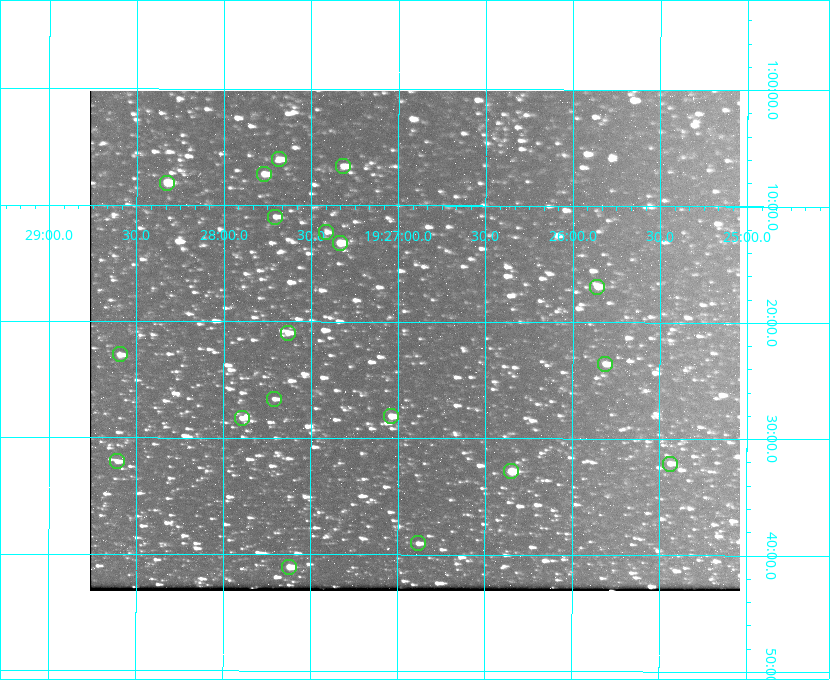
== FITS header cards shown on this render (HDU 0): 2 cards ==
NAXIS1  =                  650 / Width of table row in bytes
NAXIS2  =                  500 / Number of rows in table

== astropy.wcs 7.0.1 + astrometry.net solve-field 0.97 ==
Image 650 x 500 px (HDU 0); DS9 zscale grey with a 90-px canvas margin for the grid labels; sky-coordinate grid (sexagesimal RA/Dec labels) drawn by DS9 from the SOLVED WCS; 19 Tycho-2 reference stars matched to detected sources circled (green)
Header WCS: none
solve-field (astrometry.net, Tycho-2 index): SOLVED blind (the file carries no WCS)
Solved WCS: RA---TAN-SIP/DEC--TAN-SIP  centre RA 19:26:54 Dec +01:22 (291.73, +1.36 deg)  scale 5.16 arcsec/px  FOV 55.9' x 43.0'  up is +180 deg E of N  parity flipped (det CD > 0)
(file carries no celestial WCS; the grid is the blind solution)
Tycho-2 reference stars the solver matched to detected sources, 19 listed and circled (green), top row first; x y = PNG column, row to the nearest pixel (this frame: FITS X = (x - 90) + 1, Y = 500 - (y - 91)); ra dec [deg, ICRS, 3 dp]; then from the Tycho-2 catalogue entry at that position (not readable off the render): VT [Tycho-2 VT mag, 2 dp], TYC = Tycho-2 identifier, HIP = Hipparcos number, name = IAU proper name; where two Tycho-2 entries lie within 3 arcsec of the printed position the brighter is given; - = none
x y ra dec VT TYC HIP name
279 159 291.921 +1.101 10.89 465-1942-1 - -
343 166 291.829 +1.111 10.78 465-2030-1 - -
264 174 291.942 +1.122 10.76 465-1161-1 - -
167 183 292.081 +1.135 10.24 465-979-1 - -
275 217 291.926 +1.184 11.49 465-1994-1 - -
326 232 291.853 +1.206 11.17 465-1444-1 - -
340 243 291.833 +1.221 9.77 465-1968-1 - -
597 287 291.465 +1.282 11.06 465-140-1 - -
288 333 291.908 +1.350 10.94 465-1840-1 - -
120 354 292.148 +1.381 10.77 465-611-1 - -
605 364 291.453 +1.393 11.17 465-261-1 - -
274 399 291.927 +1.444 11.17 465-873-1 - -
391 416 291.759 +1.468 10.00 465-530-1 - -
242 418 291.973 +1.472 10.69 465-577-1 - -
117 461 292.152 +1.534 10.91 465-857-1 - -
670 464 291.360 +1.535 11.71 465-397-1 - -
511 471 291.587 +1.547 9.51 465-596-1 - -
418 543 291.720 +1.651 11.47 465-675-1 - -
289 567 291.905 +1.685 9.70 465-808-1 - -